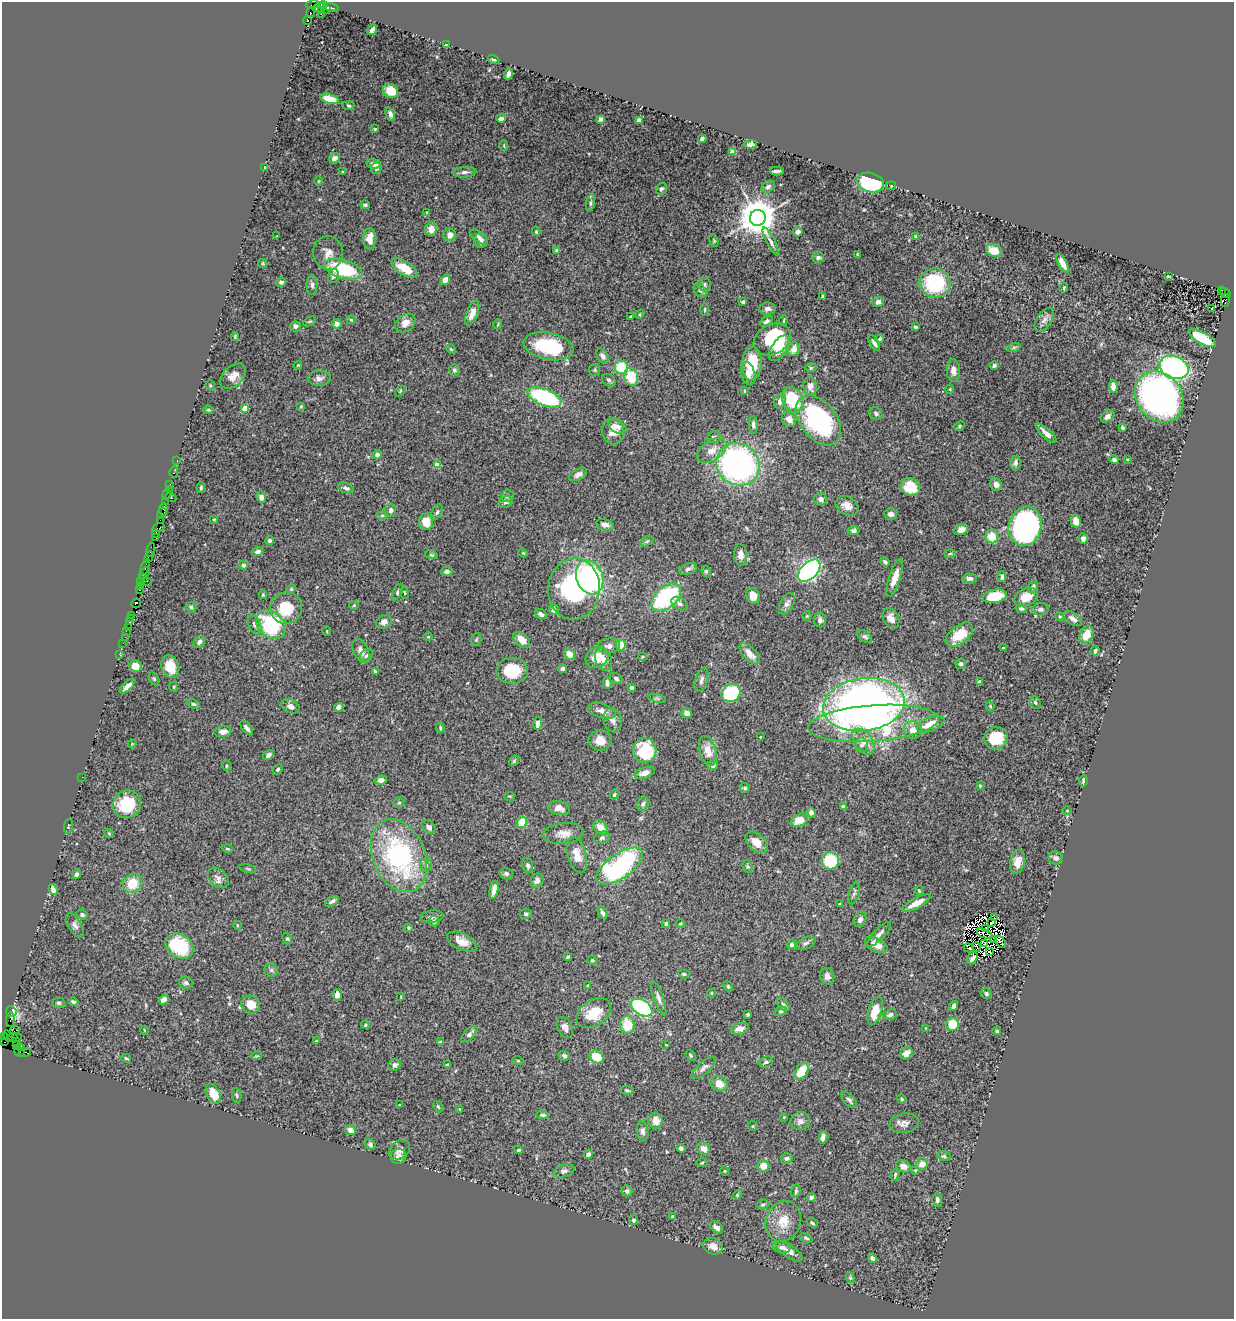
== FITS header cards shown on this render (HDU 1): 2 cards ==
NAXIS1  =                 1232
NAXIS2  =                 1317

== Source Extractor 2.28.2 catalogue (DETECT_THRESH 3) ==
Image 1232 x 1317 px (HDU 1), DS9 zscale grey, 1 PNG px = 1 image px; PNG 1236 x 1321 px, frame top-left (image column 1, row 1317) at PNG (2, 2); each listed source drawn as its Kron ellipse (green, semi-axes under 4 px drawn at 4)
Background 1.8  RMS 0.048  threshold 0.145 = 3 sigma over >= 5 px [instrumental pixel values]
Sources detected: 515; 11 with non-positive FLUX_AUTO (blend fragments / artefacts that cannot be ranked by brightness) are neither listed nor drawn; of the other 504, the 500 brightest by FLUX_AUTO listed and drawn (4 fainter detections omitted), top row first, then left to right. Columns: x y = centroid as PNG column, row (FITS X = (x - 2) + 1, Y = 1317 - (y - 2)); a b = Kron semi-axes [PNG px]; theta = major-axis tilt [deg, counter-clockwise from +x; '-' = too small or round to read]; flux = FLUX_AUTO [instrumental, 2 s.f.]
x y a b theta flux
312 5 6 2 17 59
323 5 4 3 - 230
318 7 6 3 36 340
331 8 7 4 -16 230
326 9 4 4 - 120
321 10 3 2 - 140
311 12 5 3 - 63
321 14 2 2 - 37
307 21 4 3 - 750
372 30 5 4 - 10
446 45 3 3 - 5
493 60 6 3 -21 6.3
509 74 6 4 72 14
390 91 8 6 -36 57
330 99 10 5 -16 52
349 106 6 3 -2 3.3
390 114 7 4 -69 11
501 118 5 3 - 12
601 119 4 4 - 9
639 120 4 4 - 34
375 129 4 3 - 3.5
702 139 4 3 - 10
751 144 6 4 2 15
504 146 5 3 - 3
733 152 4 4 - 51
334 158 6 5 - 14
374 164 7 4 -11 23
265 168 3 3 - 3.4
376 168 6 5 - 9
777 171 7 3 2 11
342 172 3 3 - 3.8
465 172 11 5 4 11
318 181 4 3 - 2.5
870 183 14 9 -16 250
891 186 5 4 - 4.5
768 187 7 5 35 11
661 189 6 5 - 6
590 203 9 3 80 5.8
365 205 4 3 - 6
427 212 3 3 - 3.1
758 218 8 8 - 9500
431 229 7 6 - 27
536 231 5 3 - 3.8
798 232 5 5 - 19
450 235 6 6 - 23
277 236 4 2 - 2.3
479 237 10 5 -38 12
915 237 4 3 - 4.1
370 239 11 6 87 33
481 240 7 6 - 9.9
714 240 7 4 -69 4.4
771 242 15 4 -63 12
557 250 4 4 - 7.1
994 251 8 6 -23 39
328 253 17 15 -85 35
857 254 3 2 - 2.3
818 258 6 5 - 11
263 263 4 4 - 4
1062 263 10 4 -60 22
404 268 15 7 -32 64
343 269 20 9 -17 240
333 276 7 5 73 11
1168 277 4 2 - 2.8
445 280 5 4 - 29
281 282 5 4 - 9.2
935 283 15 14 - 260
705 284 6 6 - 7
312 285 10 5 -90 11
1064 288 5 3 - 3.7
700 290 8 5 -53 6.8
1221 290 3 2 - 230
1225 293 6 4 -37 410
823 296 4 3 - 4.9
1225 300 6 3 83 410
743 302 4 3 - 11
878 302 6 5 - 17
705 309 6 3 89 3.9
767 309 8 6 5 11
1212 309 3 3 - 3.2
472 313 13 5 69 25
640 314 5 3 - 3.3
631 317 3 2 - 3.2
351 320 4 4 - 3.4
784 320 5 3 - 3.1
1044 320 13 7 57 18
310 321 7 4 29 3.8
766 321 7 4 31 8.8
405 323 11 8 36 30
337 324 5 4 - 19
498 324 5 3 - 3
295 326 5 5 - 10
915 327 3 3 - 4.9
235 337 4 2 - 3.7
1202 338 15 6 -30 140
880 339 4 4 - 5.8
772 340 19 14 28 220
874 343 9 4 -59 11
549 346 25 13 -12 200
1014 347 7 4 18 5.5
779 348 14 7 57 59
451 349 5 4 - 3.7
794 349 7 5 68 28
602 356 8 5 -60 12
752 364 17 9 87 94
298 365 4 3 - 2.6
994 365 4 3 - 7
621 367 7 6 - 110
1174 367 15 11 -23 630
811 368 6 4 0 4.2
454 370 6 5 - 9.8
595 370 6 5 - 5
953 371 11 6 -87 18
748 374 11 7 -75 21
233 376 15 9 41 29
631 377 9 7 -76 110
319 378 11 7 0 16
609 380 7 5 -36 7.6
210 385 5 3 - 2.8
810 386 9 6 -81 21
1113 386 7 4 -82 24
950 389 5 3 - 2.9
400 391 6 4 50 4.7
744 391 4 2 - 2.5
544 397 18 8 -22 350
1159 397 27 22 -52 1300
793 400 13 10 -65 150
780 401 7 5 67 17
301 406 4 3 - 3.4
245 408 4 4 - 49
208 410 5 3 - 3.8
876 413 7 6 - 7.8
1108 416 7 5 38 12
789 419 8 6 -50 27
818 420 28 18 -51 460
753 425 9 4 -86 9.2
617 426 10 6 -33 16
959 426 5 4 - 4.6
1122 427 3 3 - 4.1
613 431 13 11 -81 40
1046 433 13 4 -42 24
714 437 7 6 - 9
712 450 16 10 35 36
377 455 4 4 - 13
1127 459 3 2 - 2.9
177 460 2 2 - 18
1114 460 5 4 - 7.6
1015 463 7 5 80 10
738 464 22 20 -38 990
437 465 4 4 - 50
174 472 6 3 79 82
578 474 10 5 30 13
170 484 2 2 - 60
996 484 6 6 - 15
201 487 5 4 - 5.4
911 487 10 8 -36 76
346 488 8 5 -19 8.6
169 489 2 2 - 28
167 495 5 2 - 88
508 496 6 6 - 8
171 497 6 2 -21 2.7
261 497 6 4 -63 13
821 499 6 6 - 10
165 502 2 2 - 27
506 502 7 5 26 7.9
847 506 12 8 -28 25
163 509 6 3 82 170
390 510 6 5 - 11
437 512 8 5 67 7.9
162 513 5 2 - 150
891 514 6 5 - 13
382 515 6 4 2 5.3
214 519 3 2 - 2.2
160 520 2 2 - 130
1076 521 6 5 - 27
426 522 8 7 - 53
605 525 9 5 -14 19
1025 526 20 16 75 840
159 527 6 2 18 110
961 529 7 5 22 19
854 531 6 4 1 9.6
156 533 4 3 - 190
992 537 6 6 - 64
156 538 4 3 - 180
1083 539 5 4 - 9.8
270 541 5 4 - 6
647 541 7 4 30 5
151 550 7 3 79 190
257 552 5 4 - 11
523 553 5 4 - 3.6
950 554 5 3 - 3.1
431 555 6 4 -19 3.9
740 555 11 6 -87 22
149 557 6 3 63 180
885 562 5 3 - 6.2
243 565 4 4 - 7.5
145 567 8 3 69 460
688 569 9 5 18 10
447 571 6 5 - 9.6
706 571 5 4 - 5.1
809 571 13 8 44 870
144 573 6 3 43 300
590 577 17 13 -71 490
1002 577 5 3 - 8
143 578 3 2 - 110
895 578 20 5 71 35
970 579 7 5 2 11
141 581 4 3 - 59
147 581 2 2 - 55
140 586 3 2 - 100
1033 587 6 5 - 13
291 589 5 4 - 3.7
574 589 31 26 84 450
140 590 3 2 - 110
397 592 9 4 63 6.2
404 593 6 3 -80 3.2
263 595 4 3 - 4.2
753 596 8 6 -69 33
995 596 12 6 11 99
666 597 17 10 41 360
1026 597 12 8 25 46
136 603 5 3 - 96
680 604 9 5 -32 9.5
787 604 11 6 61 16
354 605 4 4 - 3.8
191 607 5 5 - 5.7
286 608 16 15 - 100
1021 609 5 4 - 6.7
1041 609 8 6 2 9.3
554 610 5 5 - 14
541 614 6 4 -32 12
131 615 2 2 - 55
807 616 5 4 - 3.8
1060 617 4 4 - 3.6
891 618 11 7 -62 22
131 619 3 3 - 95
1073 619 10 5 -33 17
820 620 7 6 - 12
129 621 4 3 - 150
384 622 8 6 26 17
254 624 10 6 -68 13
271 624 16 12 -44 280
128 627 3 2 - 65
126 631 2 2 - 82
327 631 5 3 - 2.5
959 635 16 9 38 81
1086 635 9 6 63 54
865 636 8 5 -36 7.6
125 637 2 2 - 37
428 637 5 3 - 2.8
476 639 7 5 68 5.2
522 640 10 6 -42 32
199 642 6 5 - 9.7
123 643 2 2 - 56
621 645 5 4 - 58
609 646 11 7 4 16
1003 648 3 3 - 2.6
361 651 13 7 -64 21
1095 651 5 3 - 5.9
119 654 2 2 - 44
570 654 6 5 - 33
749 654 12 6 -46 34
366 656 7 5 43 8.6
597 657 12 10 36 62
642 657 4 3 - 3.3
603 659 11 8 -68 22
961 664 5 5 - 9
135 666 6 5 - 39
170 667 11 8 -69 63
563 669 4 4 - 11
375 671 4 2 - 3.5
512 671 16 13 1 100
616 678 6 5 - 8
154 679 7 4 -63 5.6
701 680 12 6 73 13
979 682 4 3 - 16
607 683 6 4 -81 14
127 686 9 4 44 14
174 687 5 3 - 2.7
632 687 4 3 - 6.4
731 693 10 8 33 240
657 698 9 3 -13 4.9
1035 702 6 5 - 5.7
193 704 7 4 -26 5.3
864 705 41 26 8 2600
290 706 9 6 -28 17
990 706 5 4 - 4.2
339 707 4 4 - 16
602 711 14 7 -19 25
687 713 5 5 - 16
613 720 12 9 -75 20
873 723 65 18 4 350
538 724 6 4 85 19
931 724 14 7 22 54
247 728 8 4 -52 11
440 728 5 4 - 4.5
913 730 9 8 - 28
223 732 8 5 8 18
760 737 2 2 - 2.8
996 738 12 11 - 81
600 740 11 10 - 33
863 742 14 9 -53 30
132 744 4 4 - 3.2
861 745 7 6 - 9.2
645 751 12 11 - 170
708 751 15 8 -74 39
268 755 6 4 37 10
514 761 6 4 55 3.8
713 765 5 4 - 9.4
226 766 5 4 - 4.1
278 769 5 4 - 6.5
645 773 10 5 17 23
82 777 2 2 - 18
381 780 6 4 9 17
1083 781 6 2 82 5
980 786 4 4 - 2.8
745 788 5 5 - 5.2
614 795 5 4 - 4.4
510 796 5 3 - 3.1
399 803 5 5 - 4.4
127 804 14 13 - 130
643 804 7 5 61 7.7
843 807 4 3 - 6
559 808 11 7 -12 27
1067 811 5 3 - 2.6
811 812 5 4 - 9.1
799 820 9 6 26 47
521 822 6 5 - 66
68 826 7 2 78 3
429 827 7 5 -49 12
601 828 8 6 -46 37
109 833 4 4 - 3.4
564 834 20 10 5 35
602 838 8 6 20 8.4
756 842 13 8 -43 38
227 849 5 3 - 3.9
577 855 19 9 -75 42
399 856 38 26 -67 530
1056 858 7 6 - 12
830 861 9 9 - 140
1017 862 12 7 76 30
426 865 7 6 - 8.5
528 865 7 5 -74 8.5
620 866 27 12 35 670
748 867 6 4 -71 4.6
248 869 9 3 -15 4
76 874 5 4 - 8.2
506 874 7 5 -16 8.5
218 878 12 8 -42 16
537 881 7 6 - 12
132 883 10 9 - 72
53 890 5 4 - 15
494 890 9 4 77 20
919 891 5 3 - 3.3
854 893 12 5 74 8.9
332 901 7 4 31 8.5
916 903 16 5 28 37
839 904 4 2 - 2.2
603 913 7 4 -65 7.8
526 914 6 5 - 7.7
82 915 6 5 - 8
432 917 12 6 7 11
995 917 3 2 - 4.8
860 919 8 6 66 14
434 921 5 5 - 12
991 923 3 2 - 6.3
666 924 4 3 - 6.9
680 924 4 4 - 3.7
75 925 13 6 -60 13
237 925 4 3 - 2.4
409 928 4 3 - 4.8
985 928 2 2 - 5.4
879 934 16 5 46 17
985 934 8 3 -25 3.4
287 939 6 4 -67 4.5
994 939 4 2 - 2.3
462 942 16 8 -26 40
1001 942 7 3 -54 9.8
806 943 11 5 25 9.2
985 943 3 2 - 5.8
792 945 4 4 - 11
876 945 12 7 -27 33
179 946 15 11 -35 190
976 947 4 2 - 2.3
969 948 5 3 - 9.4
990 952 3 2 - 6.3
568 957 4 3 - 4.1
972 958 7 4 61 9.9
592 960 4 4 - 4.8
271 970 6 6 - 7.1
684 974 6 4 -10 4.9
827 976 8 7 - 19
186 983 7 6 - 7.5
588 985 4 3 - 3
728 987 5 3 - 4.4
712 993 4 4 - 3.9
986 994 6 5 - 7.7
337 995 6 4 85 19
401 997 4 2 - 2.3
659 998 18 4 -70 15
164 1000 5 4 - 22
73 1002 5 4 - 7.2
59 1003 6 5 - 6.6
250 1004 9 8 - 49
783 1004 7 5 -49 6.9
954 1006 5 4 - 16
642 1008 12 7 -32 420
781 1011 6 4 20 6.4
875 1011 14 6 74 63
11 1012 5 5 - 160
594 1013 19 12 33 80
748 1014 4 3 - 5.4
890 1015 7 5 23 11
10 1019 7 3 86 270
953 1024 6 6 - 74
366 1025 4 3 - 4.2
627 1025 9 7 -89 83
565 1027 11 7 -64 18
926 1028 4 3 - 2.7
740 1029 9 6 12 21
144 1030 4 2 - 2.5
15 1031 5 2 - 56
997 1031 4 4 - 5.4
469 1034 10 5 45 11
8 1036 6 4 -70 22
4 1037 2 2 - 11
13 1037 4 3 - 80
17 1037 5 2 - 120
17 1041 3 2 - 160
316 1041 4 4 - 2.7
4 1042 3 2 - 25
440 1042 4 4 - 3.7
666 1045 3 2 - 2
17 1046 2 2 - 61
21 1048 2 2 - 33
20 1052 6 3 -36 160
25 1052 6 3 6 220
906 1053 7 5 38 24
691 1055 6 4 -52 5.1
256 1056 5 4 - 3.3
564 1056 6 4 -18 8.8
597 1057 7 6 - 78
126 1058 5 3 - 5
518 1061 5 3 - 3.1
766 1062 7 5 19 7.4
395 1065 6 5 - 11
447 1065 4 3 - 6.8
704 1068 15 6 42 14
802 1071 9 5 58 80
719 1084 8 7 - 36
627 1090 6 3 -14 4.7
213 1094 10 6 -62 55
237 1096 7 4 -82 5.6
902 1099 5 4 - 3.7
849 1100 10 5 -46 8.7
399 1105 3 2 - 1.8
438 1106 6 4 -62 4.3
460 1109 3 3 - 2.6
543 1115 6 4 -10 7.9
784 1117 3 3 - 2.4
656 1121 8 7 - 33
800 1121 10 9 - 17
904 1123 14 9 10 19
753 1126 5 4 - 3.6
350 1130 6 5 - 17
643 1131 9 6 -85 11
823 1137 6 4 76 15
370 1144 6 5 - 7.2
681 1148 4 4 - 7.7
704 1149 7 5 -32 26
400 1150 11 9 31 20
518 1150 4 3 - 5.4
588 1154 4 4 - 10
398 1156 8 7 - 16
944 1156 7 4 -11 6.2
787 1158 6 5 - 8.8
702 1163 5 3 - 3.4
922 1164 6 5 - 25
763 1166 6 5 - 38
903 1166 7 6 - 19
915 1170 4 3 - 3.4
564 1171 11 6 17 10
725 1171 4 4 - 3.1
895 1175 6 3 75 4.3
627 1191 5 5 - 9.8
796 1191 7 4 81 6.4
737 1195 5 3 - 3.8
811 1197 4 4 - 7.6
937 1200 7 5 -90 9.5
763 1204 6 5 - 6.4
672 1217 3 3 - 8.2
634 1220 5 4 - 6.3
783 1221 20 17 71 65
812 1223 6 3 -36 5.3
716 1227 8 5 -41 13
806 1238 7 4 -23 5.9
713 1246 10 8 -22 24
782 1247 9 6 -9 9.7
789 1251 16 6 -34 20
872 1258 5 4 - 8.6
850 1278 5 4 - 4
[4 fainter detections neither listed nor drawn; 11 non-positive-flux detections neither listed nor drawn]